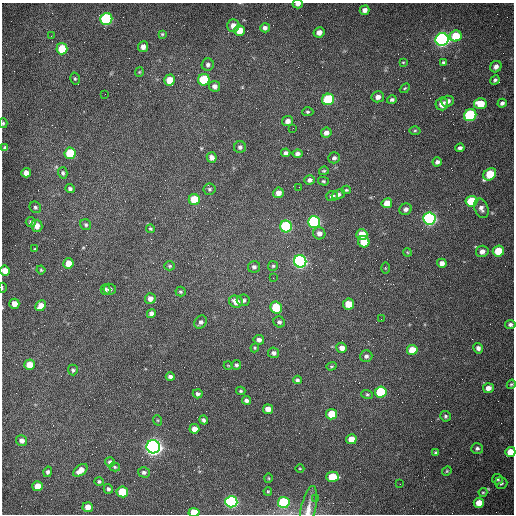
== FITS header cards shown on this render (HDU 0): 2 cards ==
NAXIS1  =                  512 /fastest changing axis
NAXIS2  =                  512 /next to fastest changing axis

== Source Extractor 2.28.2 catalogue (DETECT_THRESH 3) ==
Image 512 x 512 px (HDU 0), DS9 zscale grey, 1 PNG px = 1 image px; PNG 516 x 516 px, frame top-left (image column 1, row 512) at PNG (2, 3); each listed source drawn as its Kron ellipse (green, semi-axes under 4 px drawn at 4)
Background 1530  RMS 23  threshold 70.3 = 3 sigma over >= 5 px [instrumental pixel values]
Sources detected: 165; all 165 listed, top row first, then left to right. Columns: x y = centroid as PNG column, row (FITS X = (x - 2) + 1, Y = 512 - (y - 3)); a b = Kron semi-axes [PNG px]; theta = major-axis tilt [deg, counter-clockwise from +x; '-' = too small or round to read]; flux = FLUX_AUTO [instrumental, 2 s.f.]
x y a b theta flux
298 4 5 3 - 5.7e+03
365 10 5 4 - 6.4e+03
106 19 6 6 - 2.2e+05
233 26 6 6 - 1.1e+04
265 28 4 4 - 5.1e+03
239 30 5 5 - 2.3e+04
319 32 5 5 - 8.9e+03
162 34 4 4 - 2.0e+03
51 36 2 2 - 1.2e+03
456 36 6 5 - 4.6e+04
442 39 6 6 - 7.3e+05
143 47 5 5 - 9.1e+03
62 49 6 5 - 4.6e+04
403 62 4 3 - 1.6e+03
443 62 4 4 - 2.7e+03
208 65 6 6 - 4.2e+03
496 67 6 5 - 7.1e+03
139 72 4 4 - 1.6e+03
75 79 6 4 -76 2.4e+03
170 80 5 5 - 2.6e+04
204 80 6 5 - 9.6e+04
495 80 5 4 - 3.1e+03
215 86 5 5 - 6.9e+03
405 88 6 3 44 1.9e+03
105 94 2 2 - 7.1e+02
378 97 6 5 - 7.7e+03
328 99 6 5 - 1.3e+05
392 100 5 4 - 3.4e+03
447 101 6 5 - 7.2e+03
502 103 4 4 - 4.8e+03
442 104 6 6 - 1.2e+04
480 104 6 5 - 3.3e+04
308 112 6 4 -1 2.5e+03
470 115 6 5 - 2.0e+05
288 121 6 5 - 7.8e+03
3 123 5 4 - 2.0e+03
293 128 2 2 - 6.4e+02
415 131 5 3 - 2.0e+03
326 133 5 5 - 7.7e+03
240 147 6 6 - 4.2e+03
5 148 4 4 - 4.6e+03
460 148 4 4 - 4.3e+03
70 153 6 5 - 7.0e+04
286 153 4 4 - 4.9e+03
297 154 5 4 - 5.9e+03
212 157 5 5 - 7.1e+03
334 158 6 5 - 4.3e+03
437 162 4 4 - 4.9e+03
324 171 5 3 - 2.0e+03
26 173 4 4 - 1.0e+04
63 173 6 4 -75 3.6e+03
490 174 7 5 40 6.0e+04
310 180 5 4 - 5.0e+03
323 181 5 4 - 2.2e+03
299 187 2 2 - 9.5e+02
70 189 5 4 - 3.8e+03
209 189 6 5 - 2.9e+03
346 190 4 3 - 2.0e+03
278 193 5 5 - 1.1e+04
338 194 7 4 23 4.6e+03
332 196 5 5 - 6.5e+03
194 200 5 5 - 6.1e+04
471 201 6 5 - 8.7e+04
387 203 5 5 - 1.9e+04
35 207 6 5 - 3.2e+03
481 208 10 6 -67 7.9e+03
406 209 6 5 - 5.6e+03
429 219 6 6 - 4.4e+05
31 222 5 5 - 4.7e+03
314 222 6 6 - 2.6e+05
86 225 6 5 - 2.8e+03
37 226 6 5 - 1.1e+04
286 226 6 6 - 2.0e+05
150 229 4 4 - 2.2e+03
319 233 6 6 - 6.9e+03
362 234 5 5 - 2.7e+04
364 242 6 5 - 3.3e+04
35 249 3 3 - 1.8e+03
482 251 6 5 - 8.7e+03
498 251 6 5 - 4.8e+04
407 252 4 3 - 1.5e+03
300 261 6 6 - 5.4e+05
68 263 5 5 - 2.1e+04
442 263 5 4 - 8.6e+03
170 266 5 4 - 2.2e+03
273 266 5 5 - 2.4e+03
254 267 6 6 - 4.8e+03
385 268 5 3 - 1.5e+03
41 270 4 4 - 1.7e+03
5 271 5 5 - 1.5e+04
273 278 2 2 - 8.0e+02
2 288 5 2 - 1.2e+03
105 289 5 4 - 3.7e+03
110 289 6 5 - 5.3e+03
180 292 5 5 - 2.6e+03
150 298 5 5 - 8.2e+03
243 300 6 5 - 4.7e+03
236 302 7 6 - 1.4e+04
14 304 5 5 - 1.6e+04
349 304 5 5 - 3.2e+04
41 306 5 5 - 1.6e+04
276 307 6 5 - 6.9e+04
151 314 4 4 - 6.2e+03
381 319 2 2 - 7.3e+02
200 322 7 5 52 4.6e+03
279 322 6 5 - 3.9e+03
510 325 5 4 - 4.5e+03
259 340 5 4 - 6.3e+03
255 348 4 4 - 1.7e+03
342 348 5 5 - 9.4e+03
478 348 5 4 - 5.6e+03
412 350 5 5 - 3.1e+04
274 353 5 5 - 5.0e+03
366 356 6 6 - 4.5e+03
30 365 5 5 - 3.0e+04
228 365 4 3 - 1.1e+03
236 365 5 4 - 3.0e+03
331 366 5 4 - 2.0e+03
73 370 5 5 - 2.8e+03
170 377 4 4 - 5.1e+03
297 380 4 4 - 3.4e+03
511 384 5 4 - 2.0e+03
488 388 5 5 - 1.1e+04
241 391 4 3 - 2.1e+03
381 392 6 5 - 1.0e+05
198 394 5 4 - 4.1e+03
367 394 6 4 -16 2.3e+03
246 400 4 4 - 4.8e+03
268 409 5 4 - 1.4e+04
332 414 5 5 - 4.3e+04
445 416 5 5 - 3.1e+03
157 420 5 3 - 1.5e+03
204 420 4 4 - 4.1e+03
194 429 5 5 - 1.2e+04
351 439 5 5 - 2.4e+04
22 440 6 5 - 7.4e+03
153 447 7 6 - 1.1e+06
477 448 6 5 - 4.4e+03
510 452 5 5 - 2.4e+04
436 453 4 3 - 2.7e+03
110 462 5 5 - 5.0e+03
115 467 5 4 - 2.0e+03
300 469 4 3 - 1.3e+03
80 470 8 5 38 1.4e+04
447 471 5 4 - 1.8e+03
48 472 5 4 - 3.6e+03
144 472 6 5 - 4.1e+03
333 477 6 5 - 6.0e+04
269 478 5 3 - 1.5e+03
497 479 5 5 - 3.2e+03
99 481 5 4 - 2.4e+03
501 483 6 6 - 4.4e+03
400 484 2 2 - 7.4e+02
38 486 5 5 - 2.2e+04
108 489 5 4 - 3.3e+03
268 491 4 3 - 1.8e+03
122 492 5 5 - 7.6e+04
483 492 4 4 - 1.6e+03
316 498 2 2 - 3.7e+03
231 502 6 5 - 4.1e+05
284 502 6 5 - 1.5e+05
479 503 5 5 - 2.1e+04
88 507 5 5 - 1.6e+04
308 509 23 7 78 1.5e+04
194 512 5 4 - 4.0e+04
At the frame edge (FLAGS 8, measured only in part): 8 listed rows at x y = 298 4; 3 123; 5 271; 2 288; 511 384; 510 452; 308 509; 194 512